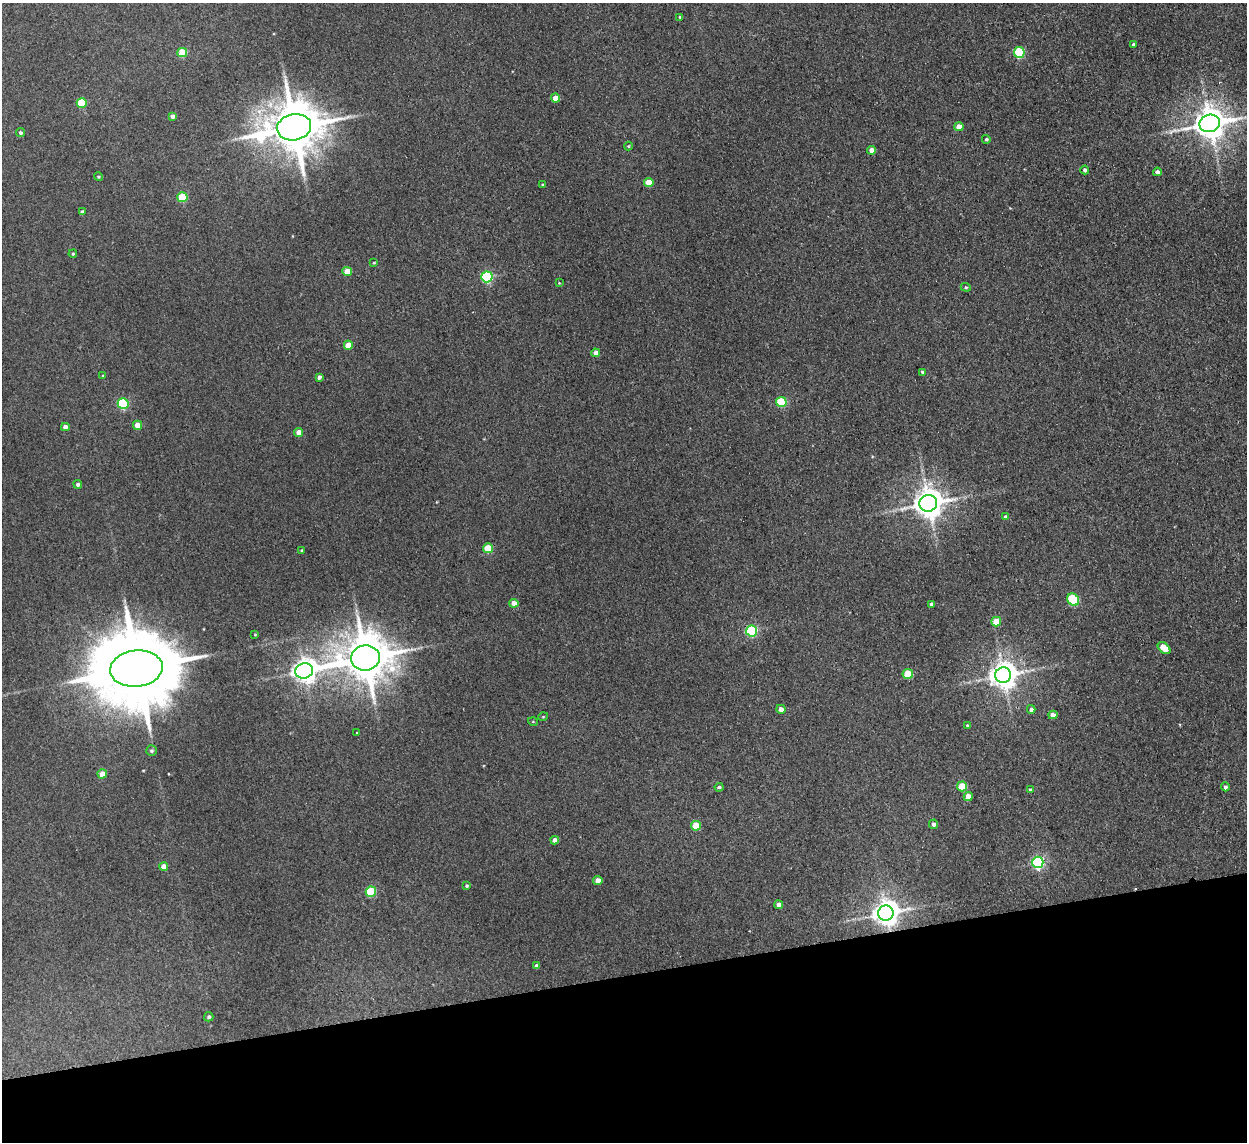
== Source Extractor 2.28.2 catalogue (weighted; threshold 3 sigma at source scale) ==
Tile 14 of 4 x 4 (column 2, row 4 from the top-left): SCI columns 1297-2541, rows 154-1293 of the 5083 x 4981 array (HDU 1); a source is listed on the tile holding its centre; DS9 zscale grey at full resolution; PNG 1249 x 1144 px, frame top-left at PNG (2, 3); each listed source drawn as its Kron ellipse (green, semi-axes under 4 px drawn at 4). Shown black and unused: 15% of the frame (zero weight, under 2 of 3 exposures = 3% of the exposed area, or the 3 px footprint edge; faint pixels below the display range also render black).
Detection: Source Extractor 2.28.2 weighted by HDU 2 'WHT'; one run over the whole footprint, this tile lists its part. Background 0.0671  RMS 0.0097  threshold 0.0438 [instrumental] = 3 sigma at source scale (4.5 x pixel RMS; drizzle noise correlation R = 1.50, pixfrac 1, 0.05/0.05 arcsec/px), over >= 5 px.
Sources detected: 81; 1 cosmic-ray / hot-pixel residue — neither listed nor drawn; the other 80 listed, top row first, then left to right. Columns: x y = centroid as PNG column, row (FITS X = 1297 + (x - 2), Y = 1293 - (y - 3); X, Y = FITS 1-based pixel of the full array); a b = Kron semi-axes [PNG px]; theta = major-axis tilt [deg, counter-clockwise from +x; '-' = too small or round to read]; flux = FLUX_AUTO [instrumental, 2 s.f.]
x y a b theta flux
680 17 3 3 - 1.2
1133 44 4 3 - 1.4
1019 52 5 5 - 75
182 53 5 4 - 29
555 98 4 4 - 12
82 103 5 5 - 42
172 116 4 4 - 4
1210 123 10 8 12 2000
294 127 17 13 12 5800
959 127 4 4 - 8.4
20 133 5 4 - 2.3
986 139 4 4 - 1.6
628 146 4 4 - 1
872 150 4 4 - 7
1085 170 4 4 - 2.6
1157 172 4 4 - 3.3
98 177 4 4 - 1.1
649 182 5 4 - 20
543 185 3 3 - 0.94
182 197 5 5 - 38
82 212 4 4 - 2.3
73 254 4 3 - 1.2
374 263 4 3 - 0.94
347 272 5 4 - 18
487 277 5 5 - 110
559 283 3 3 - 0.66
966 287 5 4 - 1.4
348 345 4 4 - 18
595 353 4 4 - 6.4
922 372 4 4 - 1.5
103 376 4 3 - 0.94
319 377 4 4 - 3.1
781 402 5 5 - 55
123 404 5 5 - 83
137 425 4 4 - 12
65 427 4 4 - 6.9
299 432 4 4 - 9.2
78 484 4 4 - 2.3
928 503 9 8 - 1600
1006 517 4 4 - 2.4
488 548 5 5 - 25
302 550 4 3 - 1.2
1073 600 7 5 -48 66
514 603 4 4 - 7.5
931 604 4 3 - 2.3
996 622 5 4 - 19
752 631 5 5 - 97
255 634 3 3 - 0.78
1164 648 7 4 -42 18
365 658 14 12 7 4400
136 669 26 18 6 17000
304 671 9 7 16 880
908 674 5 5 - 31
1003 675 8 8 - 1200
781 709 4 4 - 6.3
1031 709 4 4 - 3.1
1053 715 4 4 - 6.7
543 717 5 3 - 0.8
533 722 5 3 - 0.75
967 725 3 3 - 1.1
357 733 3 3 - 1
152 751 5 5 - 1.9
102 774 4 4 - 13
962 786 5 5 - 26
719 787 4 3 - 1.8
1225 787 4 4 - 2.2
1030 790 4 4 - 2.5
968 796 4 4 - 9.4
934 824 4 4 - 3.2
696 826 5 5 - 22
555 840 4 4 - 5.9
1038 862 6 5 - 180
164 866 4 4 - 8.7
598 881 4 4 - 9.2
467 886 4 4 - 1.6
371 892 5 5 - 53
779 905 4 4 - 4.8
886 913 8 7 - 1100
537 966 4 4 - 2.9
209 1017 4 4 - 1.8
Isophote crosses this tile's border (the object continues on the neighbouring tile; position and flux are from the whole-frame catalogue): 1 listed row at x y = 1210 123